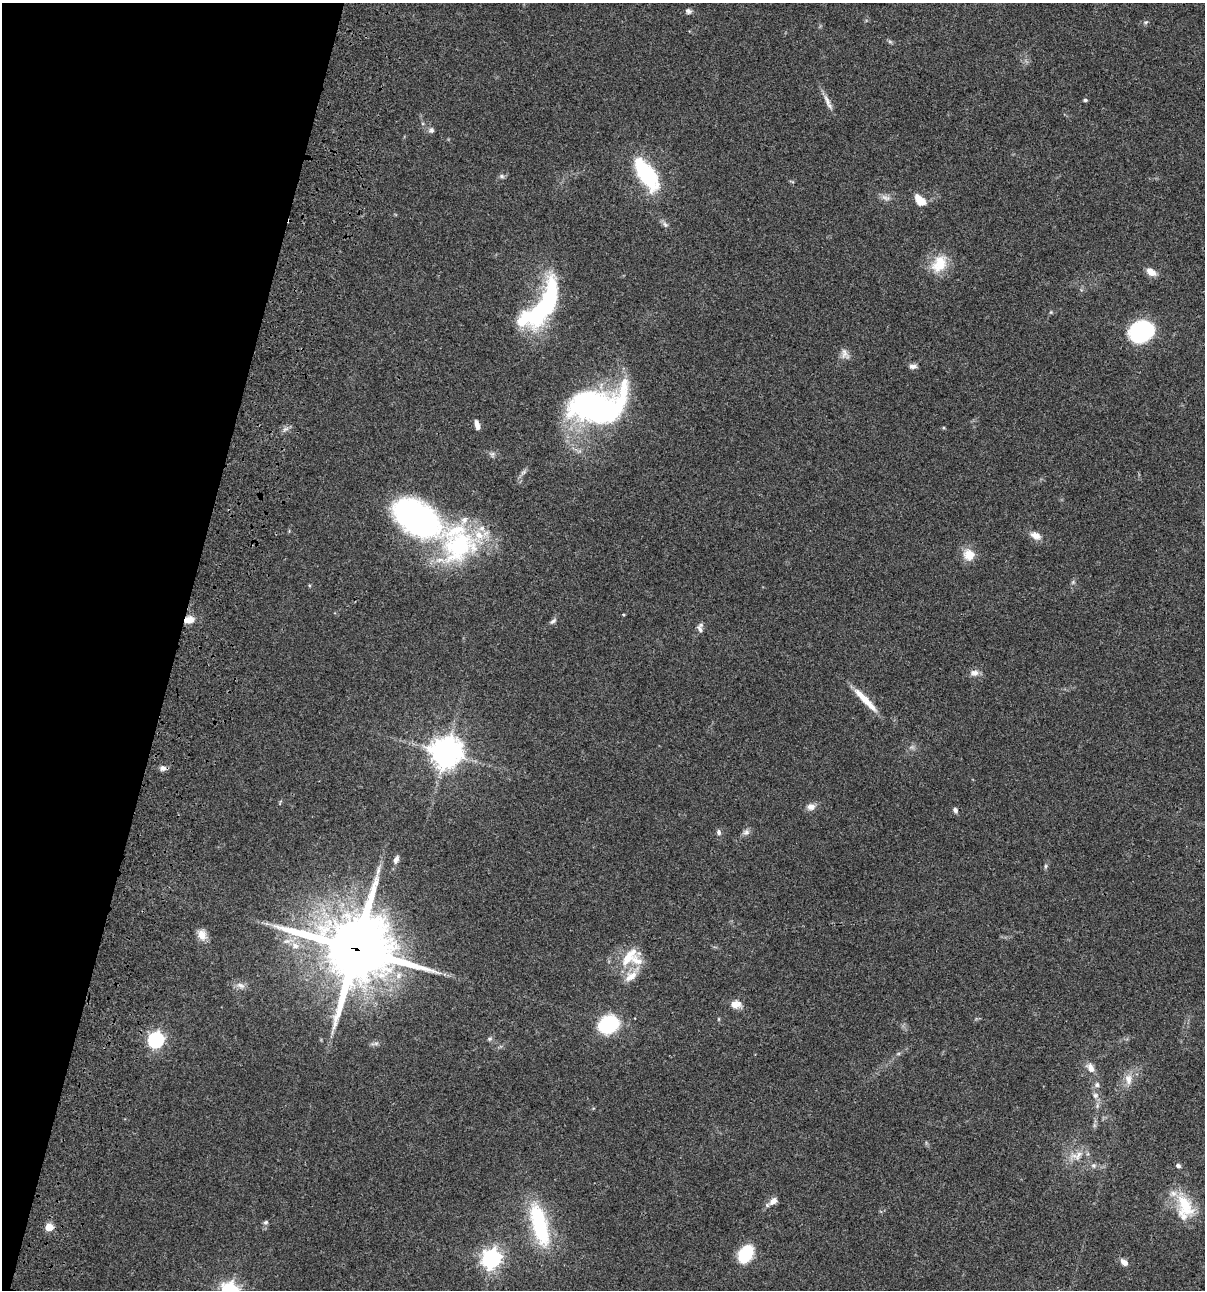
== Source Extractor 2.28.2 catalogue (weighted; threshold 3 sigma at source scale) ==
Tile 9 of 4 x 4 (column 1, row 3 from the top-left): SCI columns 234-1436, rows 1408-2695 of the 5403 x 5389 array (HDU 1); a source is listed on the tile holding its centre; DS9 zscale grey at full resolution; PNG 1207 x 1292 px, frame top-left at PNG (2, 3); no overlay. Shown black and unused: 15% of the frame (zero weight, under 3 of 4 exposures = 9% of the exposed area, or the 3 px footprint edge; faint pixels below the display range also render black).
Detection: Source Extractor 2.28.2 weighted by HDU 2 'WHT'; one run over the whole footprint, this tile lists its part. Background 0.0471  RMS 0.0055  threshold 0.0247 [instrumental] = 3 sigma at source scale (4.5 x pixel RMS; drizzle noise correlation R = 1.50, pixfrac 1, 0.05/0.05 arcsec/px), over >= 5 px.
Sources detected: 71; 2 inside a brighter object's white glare — not listed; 5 inside a brighter listed object's ellipse — not listed separately; the other 64 listed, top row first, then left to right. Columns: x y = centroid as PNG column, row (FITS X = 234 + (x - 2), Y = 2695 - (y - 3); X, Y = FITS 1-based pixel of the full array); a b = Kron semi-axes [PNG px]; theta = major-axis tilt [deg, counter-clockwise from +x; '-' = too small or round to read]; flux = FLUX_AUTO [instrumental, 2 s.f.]
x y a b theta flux
688 11 8 6 -34 1.5
1146 22 6 4 43 0.75
890 42 7 4 -19 0.83
1085 100 5 4 - 0.79
827 101 19 6 -68 3.3
431 130 8 6 -9 1.4
647 174 35 15 -57 41
502 176 7 5 -22 1.1
886 198 14 5 -24 2.3
920 201 11 10 - 5.8
289 220 5 2 - 1.3
665 225 9 6 -49 1.6
939 264 26 17 55 12
1151 272 12 7 -31 4.5
543 308 54 20 41 67
1141 331 16 13 19 80
845 354 15 9 -67 3
913 366 9 5 2 2.1
597 408 57 36 0 130
477 425 11 5 -77 3
417 518 58 34 -32 140
464 520 12 9 58 3.9
479 535 14 12 -36 9.3
1035 535 15 8 -23 4
969 555 15 14 - 6.6
189 620 11 8 8 5
553 621 10 5 38 1.4
700 629 11 6 -71 1.9
974 673 11 8 0 2.9
865 700 38 7 -46 9.9
446 753 10 10 - 630
163 768 8 7 - 2
811 807 10 8 19 3.2
955 810 7 6 - 1.3
719 832 7 6 - 1.5
746 832 9 7 2 1.8
396 859 11 6 63 2.2
1045 866 6 4 89 0.8
202 935 14 10 -61 4.6
295 946 10 9 - 3.9
356 949 24 22 -12 4000
627 959 27 13 57 12
631 976 20 10 36 6.5
240 985 12 7 -26 2.7
736 1004 15 10 5 4.2
608 1024 16 13 24 41
490 1039 7 5 21 0.9
155 1040 7 6 - 130
376 1043 7 4 18 1.1
1091 1068 12 8 -64 3.8
1128 1079 16 9 -88 4.8
1097 1085 7 6 - 1.7
1095 1095 8 7 - 1.9
1077 1155 18 11 21 6.3
1094 1165 7 6 - 1.5
1178 1166 6 5 - 1.3
773 1201 10 7 41 3.6
1185 1206 33 21 -74 20
266 1222 7 5 15 0.99
539 1224 48 16 -75 46
49 1227 5 5 - 15
745 1254 14 10 59 31
491 1259 7 7 - 260
1124 1262 10 7 -41 2.8
Overlapping masked pixels (flux is a lower limit): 3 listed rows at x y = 289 220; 189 620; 356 949